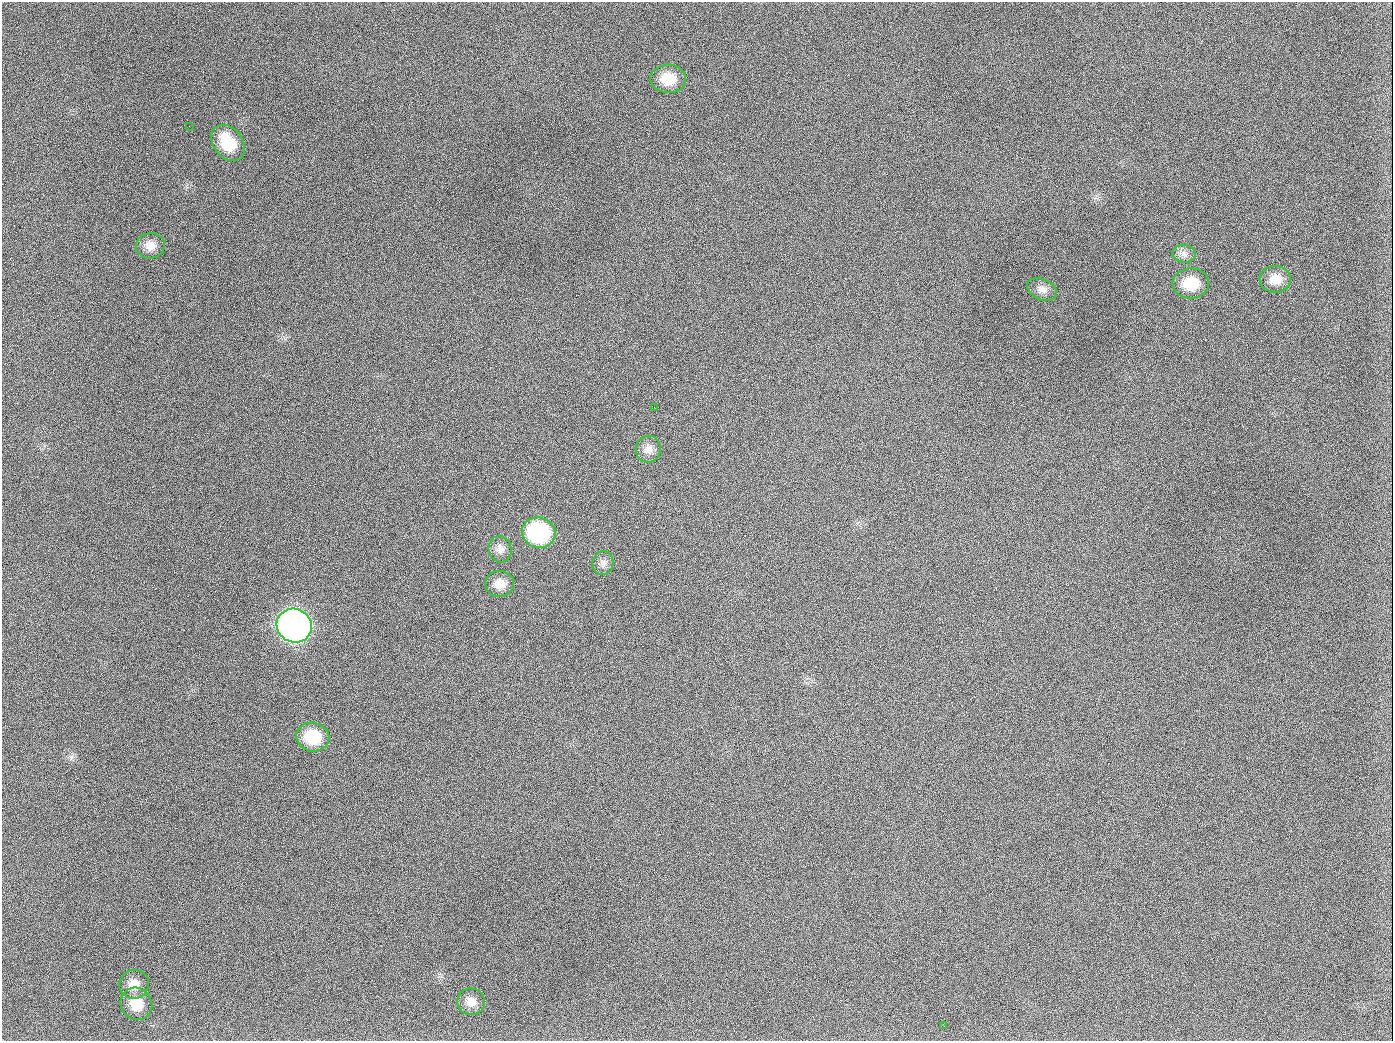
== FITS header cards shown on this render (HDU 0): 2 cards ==
NAXIS1  =                 1391
NAXIS2  =                 1039

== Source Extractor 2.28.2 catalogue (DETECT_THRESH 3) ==
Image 1391 x 1039 px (HDU 0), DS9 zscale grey, 1 PNG px = 1 image px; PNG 1395 x 1043 px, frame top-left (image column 1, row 1039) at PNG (2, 2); each listed source drawn as its Kron ellipse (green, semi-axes under 4 px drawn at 4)
Background 1690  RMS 74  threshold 222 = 3 sigma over >= 5 px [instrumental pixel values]
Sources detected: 20; all 20 listed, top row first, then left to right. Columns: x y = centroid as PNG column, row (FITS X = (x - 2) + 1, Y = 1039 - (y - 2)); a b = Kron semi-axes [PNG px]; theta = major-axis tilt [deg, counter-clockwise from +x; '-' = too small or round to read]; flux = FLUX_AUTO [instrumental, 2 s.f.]
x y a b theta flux
668 79 18 14 -2 1.2e+05
189 126 2 2 - 6.5e+03
228 143 20 14 -51 1.7e+05
150 246 14 12 11 5.2e+04
1184 254 11 9 -7 3.0e+04
1275 279 15 13 1 6.4e+04
1191 283 18 15 2 1.3e+05
1042 289 15 10 -23 3.6e+04
654 407 2 2 - 3.7e+03
648 449 13 12 - 4.0e+04
539 533 17 15 -15 5.5e+05
500 549 13 11 -76 3.6e+04
603 563 12 10 79 2.9e+04
500 584 14 13 - 5.5e+04
294 626 18 16 -28 3.9e+06
313 737 16 14 -12 1.8e+05
134 984 15 14 - 6.1e+04
471 1002 14 13 - 4.6e+04
136 1004 16 15 - 9.6e+04
944 1026 3 2 - 5.9e+03